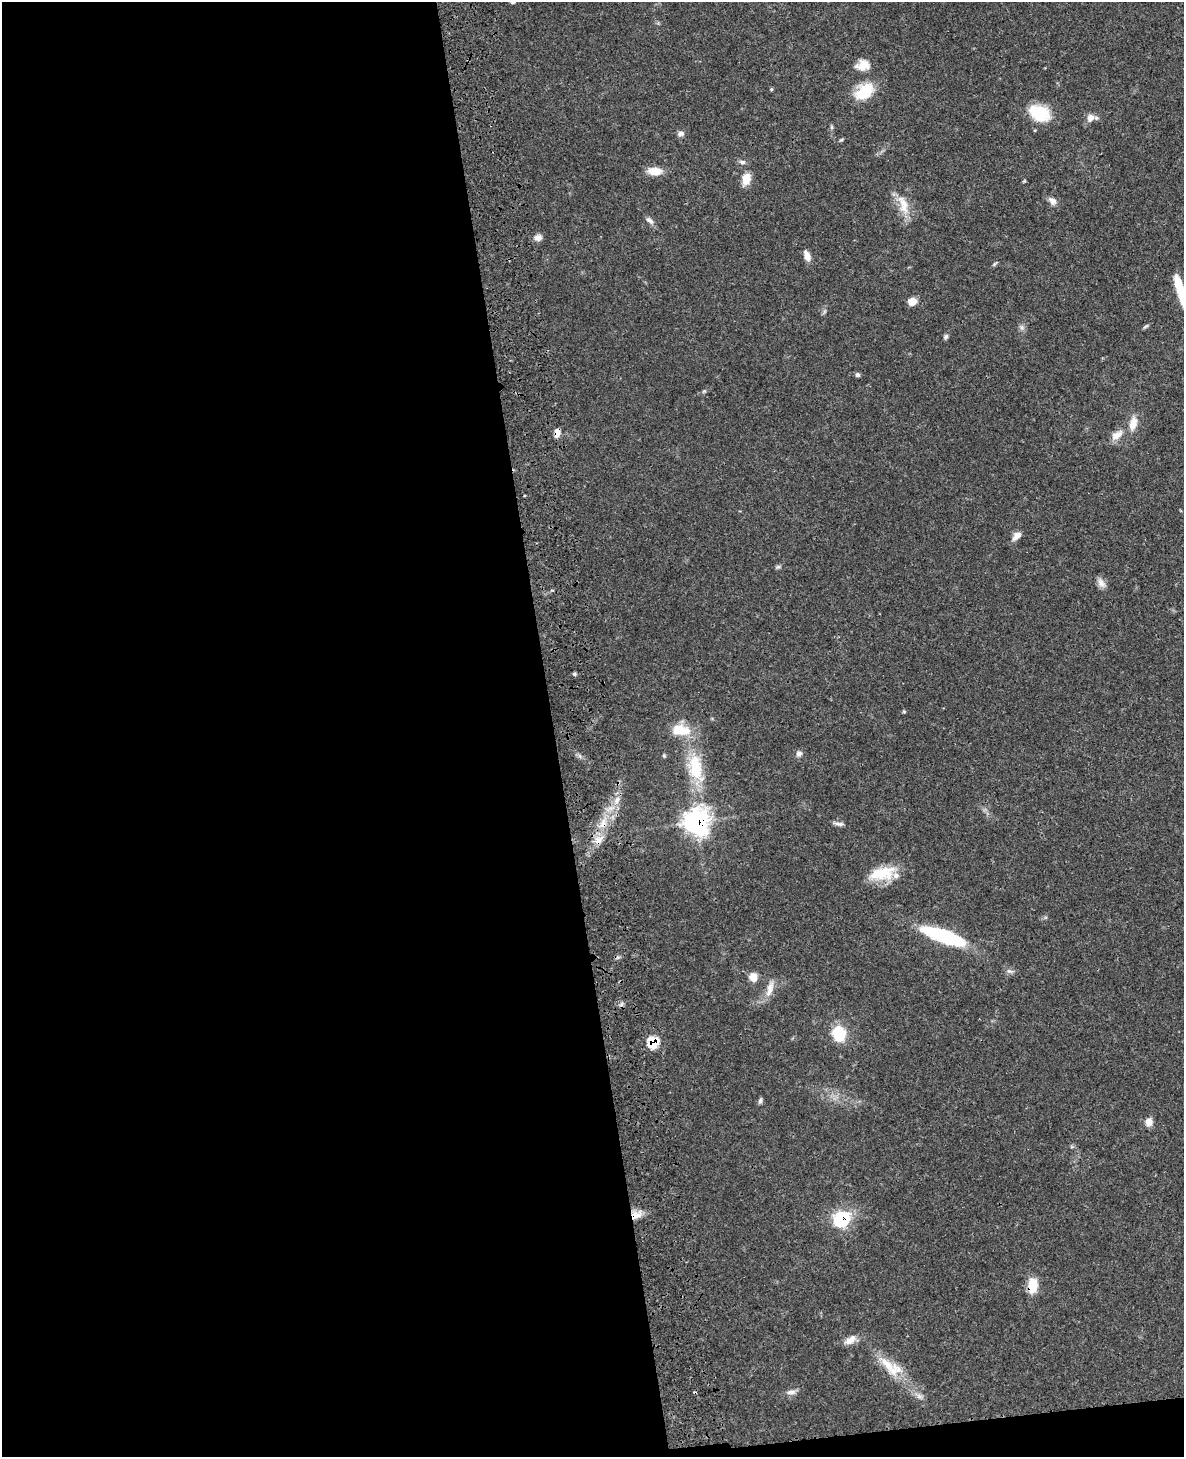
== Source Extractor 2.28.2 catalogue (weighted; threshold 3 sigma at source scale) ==
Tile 9 of 4 x 3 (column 1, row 3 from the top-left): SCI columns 117-1298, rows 171-1625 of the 4964 x 4810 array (HDU 1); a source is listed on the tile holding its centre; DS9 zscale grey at full resolution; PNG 1186 x 1459 px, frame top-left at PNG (2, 2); no overlay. Shown black and unused: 48% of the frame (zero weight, under 3 of 4 exposures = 6% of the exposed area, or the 3 px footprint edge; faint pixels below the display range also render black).
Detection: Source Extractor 2.28.2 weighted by HDU 2 'WHT'; one run over the whole footprint, this tile lists its part. Background 0.0587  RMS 0.0032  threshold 0.0143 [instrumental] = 3 sigma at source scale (4.5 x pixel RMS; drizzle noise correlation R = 1.50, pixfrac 1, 0.05/0.05 arcsec/px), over >= 5 px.
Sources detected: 58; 1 inside a brighter object's white glare — not listed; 1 inside a brighter listed object's ellipse — not listed separately; the other 56 listed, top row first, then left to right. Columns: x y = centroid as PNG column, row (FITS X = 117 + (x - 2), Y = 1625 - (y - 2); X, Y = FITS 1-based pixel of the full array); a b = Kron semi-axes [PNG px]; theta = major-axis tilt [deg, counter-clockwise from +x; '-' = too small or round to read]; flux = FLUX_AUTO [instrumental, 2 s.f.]
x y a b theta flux
863 65 15 11 8 3.8
771 89 4 4 - 0.34
865 91 20 13 38 12
1039 113 23 15 -25 12
1090 118 11 9 67 2.1
832 127 6 4 -89 0.49
680 134 9 6 16 1.1
841 140 6 3 19 0.39
742 162 8 6 -3 0.86
655 171 18 9 -3 3.7
746 179 13 9 74 4.2
1053 201 12 8 -45 1.7
903 204 31 12 -71 5.8
649 220 12 6 -40 1.2
538 237 10 8 12 1.6
807 256 12 7 -68 2.3
994 264 7 4 46 0.47
1183 297 33 8 -72 12
912 301 9 7 16 2.9
1145 326 10 3 39 0.52
1021 327 7 4 -71 0.7
946 337 6 5 - 0.72
857 375 6 5 - 0.67
704 391 6 4 43 0.43
1133 423 17 9 78 3.8
557 433 11 6 82 2.1
1117 435 19 10 34 3.1
1017 536 12 7 45 2.2
778 567 7 4 1 0.55
1101 583 14 8 -55 1.8
574 674 5 4 - 0.46
904 711 6 4 0 0.34
680 730 22 12 -6 8.5
799 753 8 7 - 1.2
664 756 5 4 - 0.42
695 768 40 20 -78 15
617 799 9 6 63 1.7
697 822 10 10 - 190
603 824 13 9 68 3.5
839 824 13 5 -3 1.1
598 840 13 10 52 3.2
882 873 34 16 13 9.8
944 936 41 11 -20 34
753 977 9 8 - 3.3
770 989 25 8 74 3.3
839 1034 18 14 -73 9.3
653 1042 7 7 - 15
760 1100 8 5 73 0.65
1149 1122 10 8 82 2.2
636 1215 15 9 24 3.2
842 1219 8 8 - 43
1032 1286 18 11 84 5.7
850 1340 18 8 36 2.6
887 1364 35 13 -33 8.1
791 1392 12 7 12 1.6
919 1396 10 6 -19 1.2
Overlapping masked pixels (flux is a lower limit): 8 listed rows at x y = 557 433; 697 822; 603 824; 598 840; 653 1042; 636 1215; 842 1219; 1032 1286
Isophote crosses this tile's border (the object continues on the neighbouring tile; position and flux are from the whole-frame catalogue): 1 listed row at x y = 1183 297